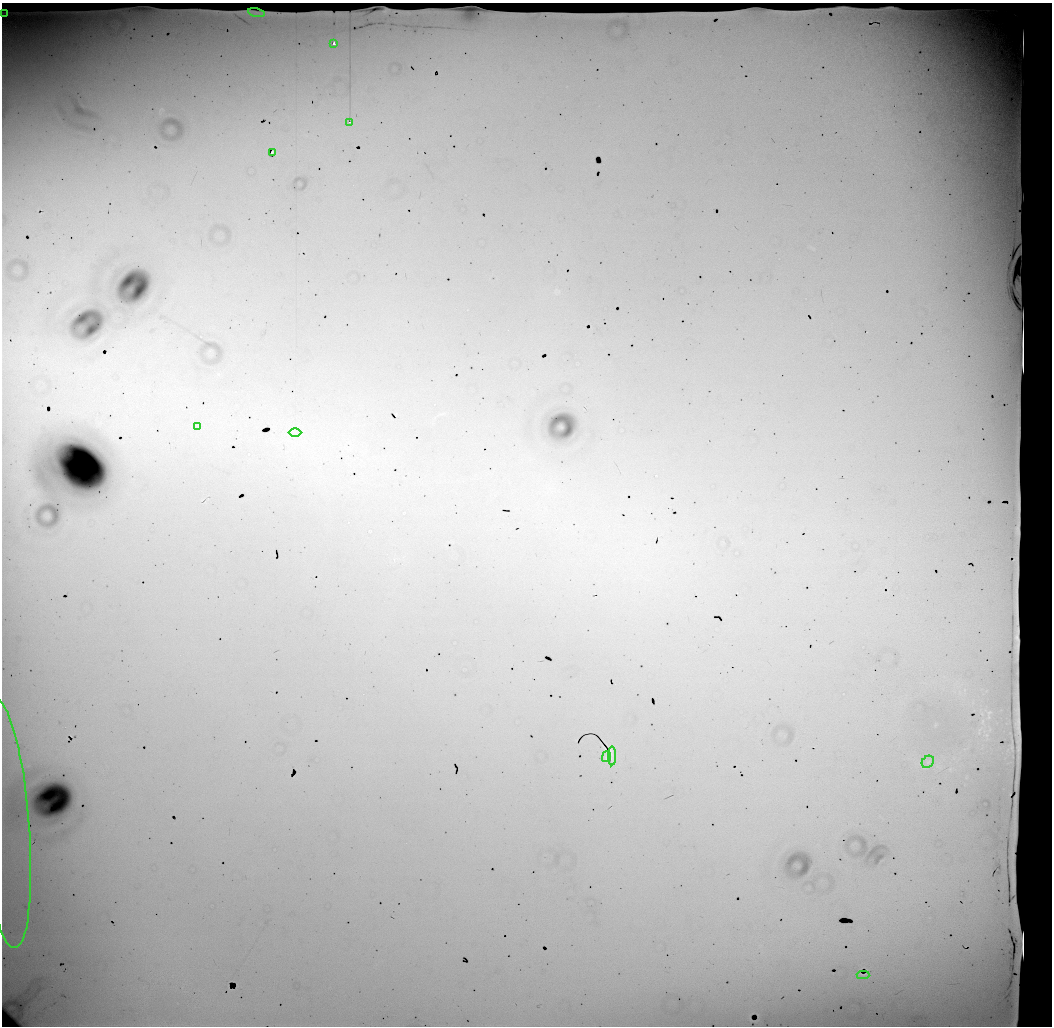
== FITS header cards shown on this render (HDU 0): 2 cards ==
NAXIS1  =                 1050 / length of data axis 1
NAXIS2  =                 1024 / length of data axis 2

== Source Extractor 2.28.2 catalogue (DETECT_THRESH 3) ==
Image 1050 x 1024 px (HDU 0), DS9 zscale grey, 1 PNG px = 1 image px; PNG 1054 x 1028 px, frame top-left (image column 1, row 1024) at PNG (2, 3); each listed source drawn as its Kron ellipse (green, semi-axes under 4 px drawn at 4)
Background 26700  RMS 110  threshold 326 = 3 sigma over >= 5 px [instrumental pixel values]
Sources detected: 15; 3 with non-positive FLUX_AUTO (blend fragments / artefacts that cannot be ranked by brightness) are neither listed nor drawn; the other 12 listed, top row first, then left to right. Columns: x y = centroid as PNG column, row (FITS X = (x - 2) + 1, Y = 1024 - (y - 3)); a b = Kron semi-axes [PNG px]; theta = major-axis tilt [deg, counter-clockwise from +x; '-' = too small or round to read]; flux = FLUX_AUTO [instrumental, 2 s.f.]
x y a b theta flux
4 13 4 2 - 7300
256 13 8 3 -13 6700
334 44 3 3 - 45000
350 122 3 2 - 7500
273 152 3 3 - 8700
197 426 3 2 - 9600
295 433 6 4 0 15000
612 756 9 2 89 15000
606 757 5 2 - 11000
928 762 7 5 45 15000
5 823 125 24 -85 680000
863 975 6 2 -3 11000
At the frame edge (FLAGS 8, measured only in part): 2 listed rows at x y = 4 13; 5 823
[3 non-positive-flux detections neither listed nor drawn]